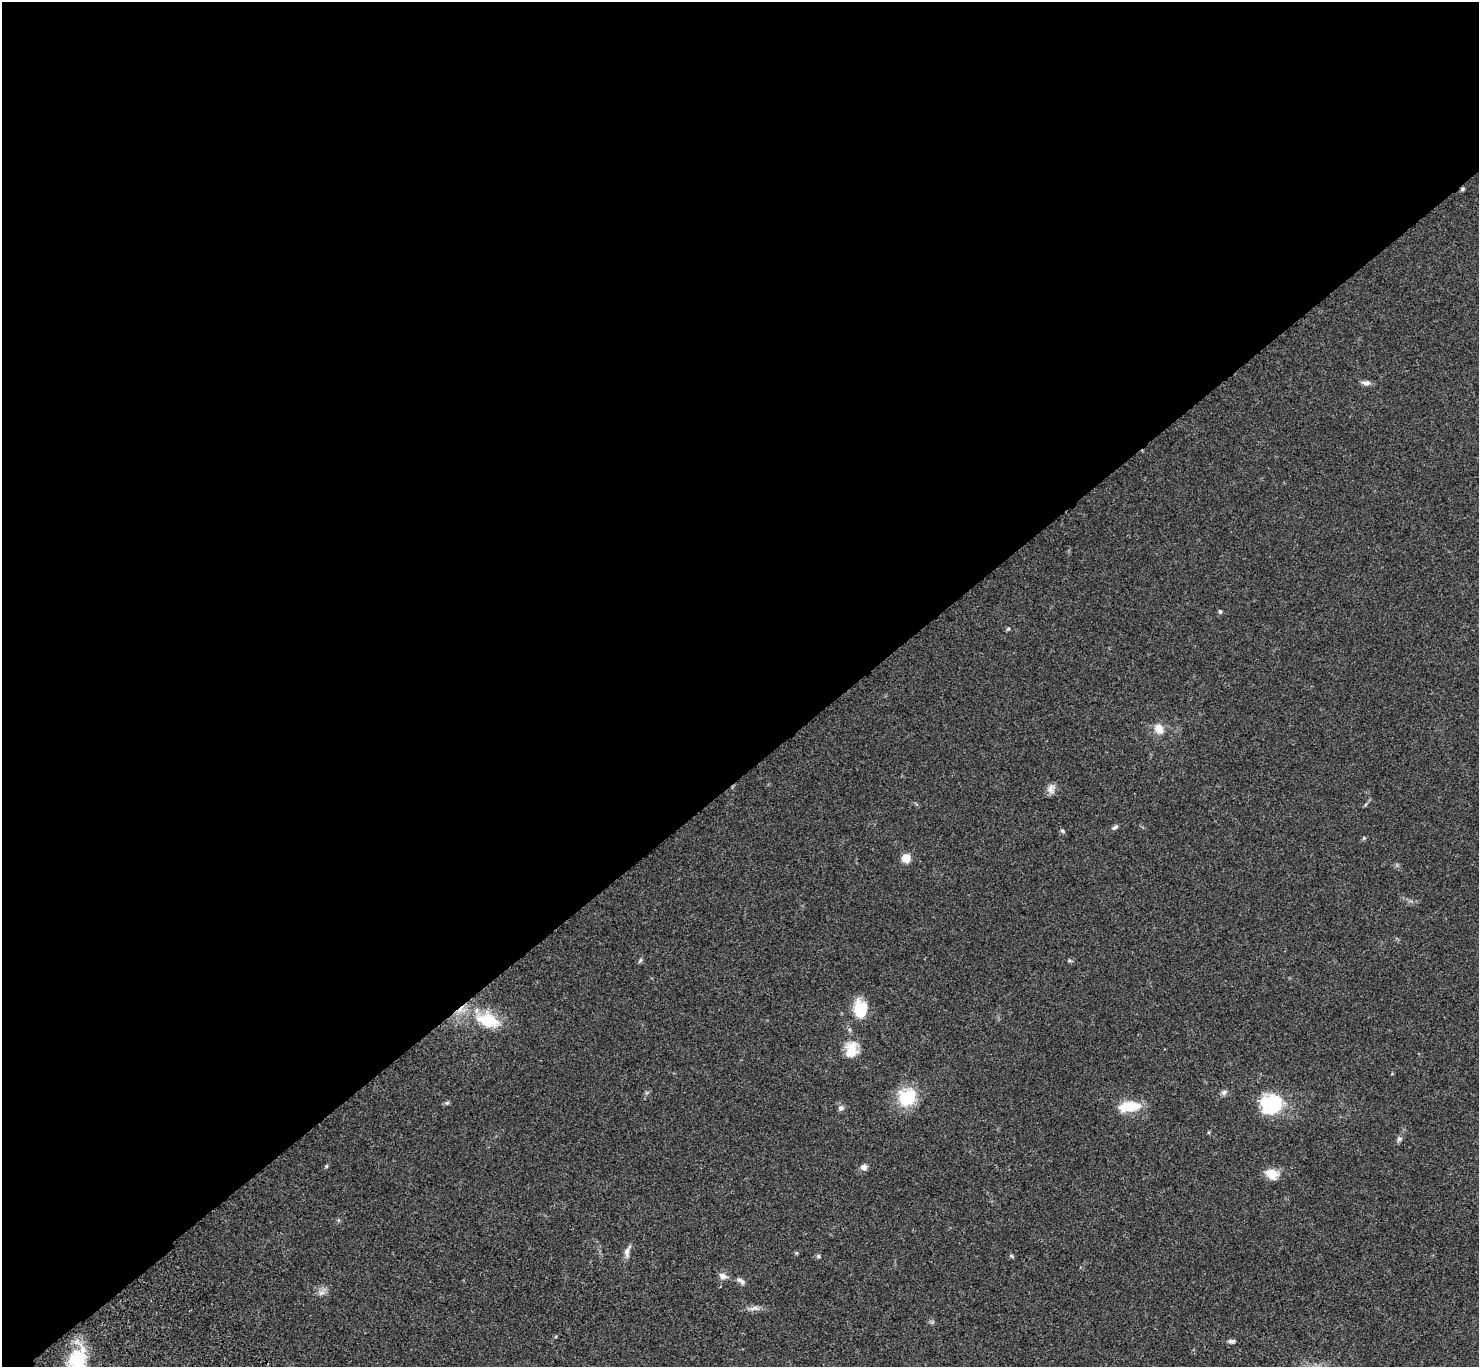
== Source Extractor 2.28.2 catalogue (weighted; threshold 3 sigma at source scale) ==
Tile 2 of 4 x 4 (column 2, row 1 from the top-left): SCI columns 1580-3056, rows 4481-5845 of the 6108 x 6089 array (HDU 1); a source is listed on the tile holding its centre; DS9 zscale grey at full resolution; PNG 1481 x 1369 px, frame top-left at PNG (2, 2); no overlay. Shown black and unused: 57% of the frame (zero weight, under 3 of 4 exposures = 6% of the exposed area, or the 3 px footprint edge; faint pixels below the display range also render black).
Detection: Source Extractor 2.28.2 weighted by HDU 2 'WHT'; one run over the whole footprint, this tile lists its part. Background 0.0458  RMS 0.0051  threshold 0.0231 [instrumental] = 3 sigma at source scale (4.5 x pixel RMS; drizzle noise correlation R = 1.50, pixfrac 1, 0.05/0.05 arcsec/px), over >= 5 px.
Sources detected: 34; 1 inside a brighter listed object's ellipse — not listed separately; the other 33 listed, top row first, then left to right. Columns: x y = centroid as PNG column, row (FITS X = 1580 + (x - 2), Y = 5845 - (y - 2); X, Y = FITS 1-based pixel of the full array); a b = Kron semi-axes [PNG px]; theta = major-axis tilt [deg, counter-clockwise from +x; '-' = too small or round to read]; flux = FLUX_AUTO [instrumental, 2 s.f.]
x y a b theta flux
1462 189 6 4 26 0.7
1366 383 13 6 -2 1.8
1220 611 6 4 -73 0.75
1008 629 5 4 - 0.63
1159 729 13 10 -51 5.3
1051 788 14 8 84 2.6
1115 827 8 5 27 1.1
1062 831 6 4 -23 0.73
1364 838 5 4 - 0.6
906 858 10 9 - 5.1
641 960 6 4 87 0.74
860 1009 19 14 -84 15
488 1020 36 20 -22 20
851 1049 22 15 83 8.7
1224 1092 8 6 27 1.5
907 1097 21 18 42 19
447 1103 7 4 19 0.77
1271 1104 23 20 -14 28
1130 1106 24 11 5 13
841 1108 8 7 - 1.5
1399 1139 7 6 - 1.2
326 1166 5 4 - 0.57
864 1167 8 7 - 2.1
1272 1174 17 11 -22 6.3
627 1251 18 7 77 2.7
818 1256 6 5 - 0.82
1011 1256 6 4 -32 0.68
723 1276 10 7 -16 2.5
739 1280 10 6 -12 1.7
321 1293 10 6 18 2
754 1308 15 6 6 2.4
1231 1341 8 5 0 1.4
77 1360 31 24 85 24
Overlapping masked pixels (flux is a lower limit): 3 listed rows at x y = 1462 189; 488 1020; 77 1360
Isophote crosses this tile's border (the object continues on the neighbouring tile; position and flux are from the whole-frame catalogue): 1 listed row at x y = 77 1360